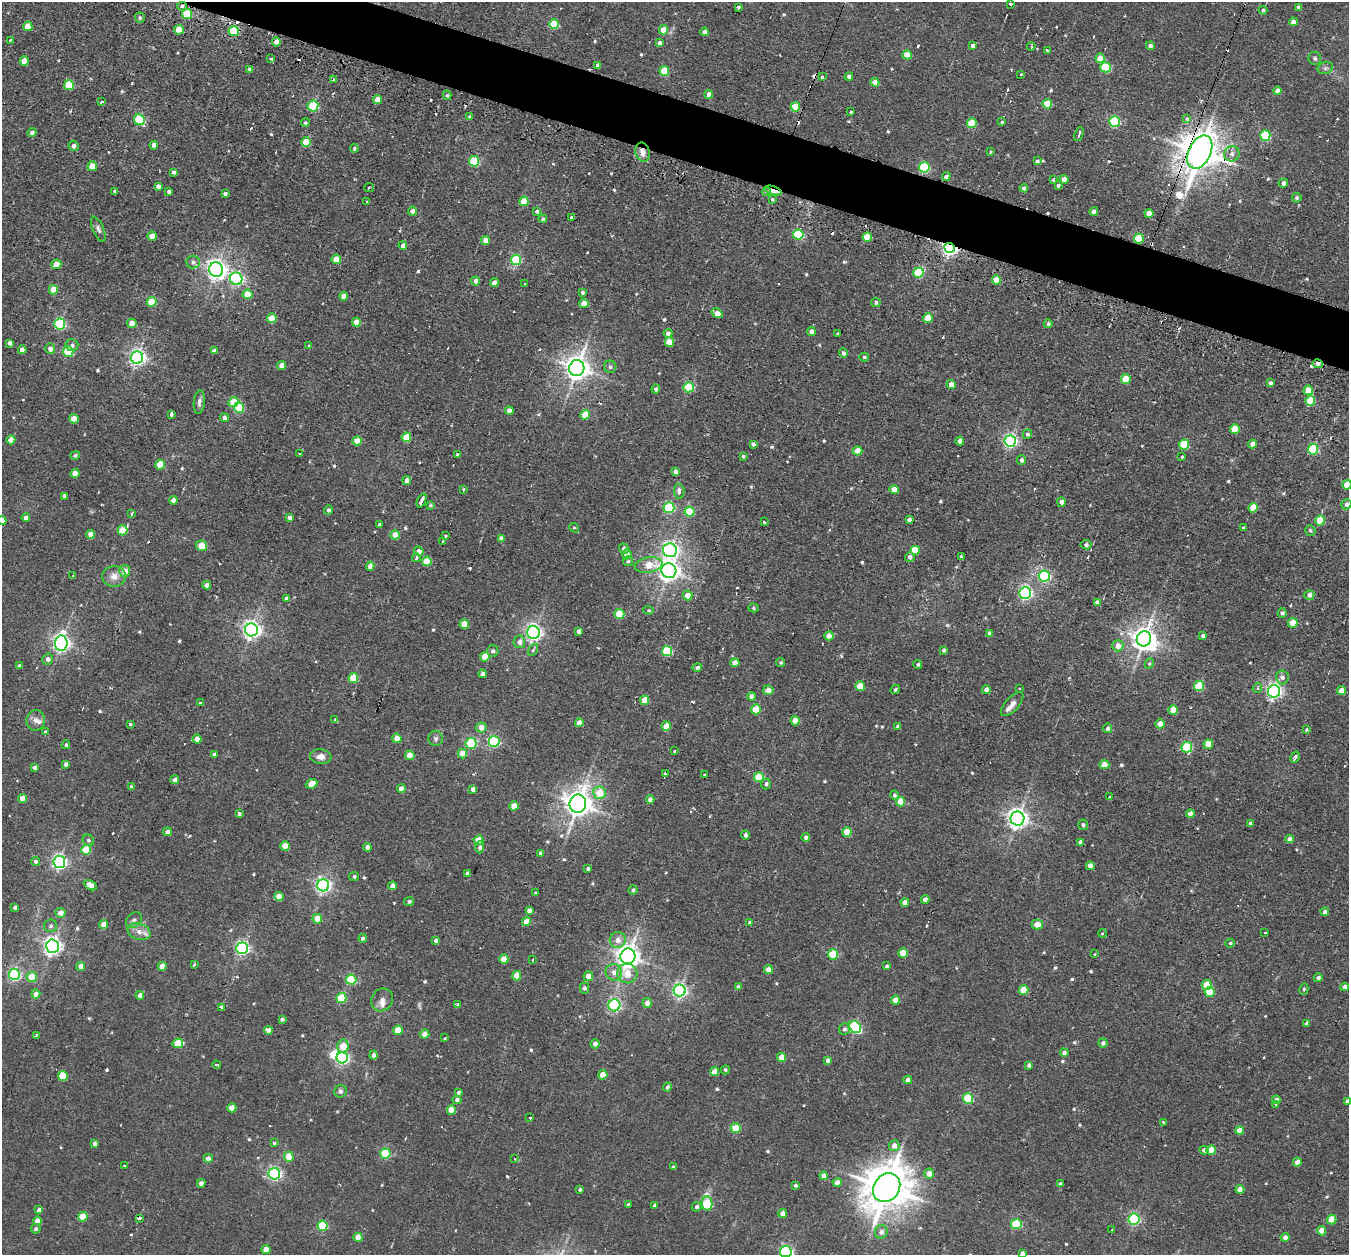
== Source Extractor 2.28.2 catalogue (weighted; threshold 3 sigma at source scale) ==
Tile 11 of 4 x 4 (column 3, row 3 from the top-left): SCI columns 2703-4049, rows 1424-2676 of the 5427 x 5445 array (HDU 1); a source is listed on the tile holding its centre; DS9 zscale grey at full resolution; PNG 1351 x 1257 px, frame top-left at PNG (2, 2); each listed source drawn as its Kron ellipse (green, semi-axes under 4 px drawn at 4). Shown black and unused: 4% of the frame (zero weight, under 2 of 3 exposures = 3% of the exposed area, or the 3 px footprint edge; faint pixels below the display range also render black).
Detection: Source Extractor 2.28.2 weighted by HDU 2 'WHT'; one run over the whole footprint, this tile lists its part. Background 0.0143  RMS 0.0045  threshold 0.0201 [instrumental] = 3 sigma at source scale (4.5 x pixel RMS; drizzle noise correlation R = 1.50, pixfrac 1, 0.05/0.05 arcsec/px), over >= 5 px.
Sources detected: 662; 1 too faint to see at this stretch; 2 inside a brighter object's white glare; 33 cosmic-ray / hot-pixel residue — neither listed nor drawn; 4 inside a brighter listed object's ellipse — not listed separately; of the other 622, all 500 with FLUX_AUTO >= 0.68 (the completeness limit of this list) listed and drawn (122 fainter detections not listed), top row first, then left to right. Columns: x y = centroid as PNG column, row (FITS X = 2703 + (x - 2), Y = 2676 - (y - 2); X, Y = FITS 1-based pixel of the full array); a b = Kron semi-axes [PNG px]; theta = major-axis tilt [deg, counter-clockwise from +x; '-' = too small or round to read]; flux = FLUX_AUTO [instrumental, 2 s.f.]
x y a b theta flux
1010 4 3 3 - 1.9
182 6 4 4 - 1
738 7 4 3 - 1.7
1298 7 4 4 - 0.96
1263 10 4 4 - 1.2
187 14 5 5 - 20
140 18 5 5 - 0.9
1293 22 4 4 - 3.3
554 24 5 5 - 18
28 26 5 4 - 5.5
179 30 5 4 - 7.2
664 30 4 4 - 9.4
234 31 5 5 - 30
705 32 4 4 - 2.6
10 40 3 3 - 0.83
276 42 4 4 - 2.9
659 43 4 4 - 1.8
973 46 4 4 - 2.2
1031 46 4 2 - 0.76
1150 46 4 4 - 1.7
1047 50 3 3 - 2.2
907 55 5 4 - 11
1100 58 5 4 - 5.3
1315 58 6 6 - 1.2
271 59 3 3 - 1.3
24 61 5 4 - 6.7
598 65 4 4 - 1.9
1106 67 5 5 - 27
1325 68 8 6 20 1.1
250 69 4 4 - 1.5
664 71 5 5 - 17
1021 74 3 3 - 0.93
849 76 4 4 - 2
822 77 3 3 - 0.8
333 79 3 2 - 1.2
875 82 4 4 - 6.4
69 85 5 5 - 18
1277 91 4 4 - 2.7
709 94 4 4 - 4.3
447 95 5 4 - 0.72
377 100 4 4 - 6.1
101 102 3 3 - 3.9
1047 104 5 5 - 14
313 106 5 5 - 28
795 107 5 4 - 14
851 112 3 3 - 0.91
470 117 4 4 - 1.2
1187 118 3 3 - 1.8
139 120 6 5 - 35
1115 121 5 5 - 42
1002 122 3 3 - 1.7
305 123 4 4 - 0.82
972 123 5 5 - 17
32 133 4 4 - 1.8
1079 134 7 3 70 1.5
1265 135 5 5 - 29
306 142 4 4 - 12
154 145 4 4 - 2.2
74 146 5 5 - 1.6
354 148 4 4 - 0.75
642 152 9 7 -77 3.4
990 152 3 3 - 1.3
1200 152 18 11 64 1200
1232 154 8 7 - 2.2
474 161 5 5 - 31
1037 161 4 4 - 0.98
92 166 5 5 - 9.2
924 167 5 5 - 43
173 172 4 3 - 1.3
946 176 4 4 - 1.9
1064 179 4 4 - 5.3
1053 180 4 2 - 0.9
1283 183 4 4 - 2.1
158 186 4 4 - 2
1058 186 4 3 - 1.5
369 187 5 3 - 0.86
1024 188 4 4 - 1.8
115 191 4 4 - 0.82
773 191 9 4 -17 11
169 192 4 3 - 1.3
767 192 4 4 - 1.1
225 193 3 3 - 5.1
1297 198 5 4 - 0.91
772 199 3 3 - 1.2
366 201 3 3 - 0.91
524 201 5 4 - 13
412 211 4 4 - 2.7
536 211 3 3 - 2.4
1094 211 4 4 - 2.1
1149 213 4 4 - 5.7
571 218 3 3 - 1.6
543 219 4 4 - 0.98
98 229 13 5 -67 1.6
798 235 5 5 - 37
152 236 4 4 - 5.9
867 237 5 4 - 16
1139 239 5 5 - 19
485 240 4 4 - 5.1
403 246 4 4 - 2.8
950 248 6 5 - 170
336 259 5 4 - 11
516 260 5 5 - 32
193 262 7 6 - 1.6
56 264 5 4 - 8.7
216 269 7 7 - 260
918 273 5 5 - 25
236 279 6 6 - 89
996 280 4 4 - 8.8
476 281 4 4 - 2.8
494 283 4 4 - 4
525 284 3 3 - 0.94
53 290 5 5 - 9.1
582 292 4 3 - 1.1
248 294 5 5 - 12
343 296 4 4 - 4
152 302 5 5 - 13
876 302 5 4 - 1.2
584 303 4 4 - 5.9
717 313 6 4 -35 4.7
272 318 5 4 - 11
928 318 5 5 - 12
356 322 4 4 - 8.5
132 323 5 4 - 5.9
60 324 5 5 - 48
1048 324 4 4 - 1.1
811 332 4 4 - 2.5
668 333 4 4 - 1.9
838 333 3 3 - 0.94
669 342 5 4 - 5.6
10 343 4 4 - 1.7
72 345 6 6 - 1.4
309 346 3 2 - 0.87
50 349 5 5 - 2.3
22 350 4 4 - 3.8
214 351 4 4 - 2
68 352 5 5 - 27
843 353 4 4 - 1.5
864 357 5 4 - 0.84
137 358 6 6 - 170
1318 364 5 3 - 2.5
282 365 4 4 - 4.4
610 367 6 6 - 1.1
577 368 8 7 - 460
1126 379 5 4 - 15
1270 383 4 4 - 1.6
951 385 4 4 - 3.5
689 387 5 5 - 34
656 389 4 4 - 1.3
1308 390 5 5 - 9.2
1310 401 5 5 - 14
199 402 12 5 84 1.6
233 402 5 5 - 9.3
239 408 5 5 - 28
509 411 4 4 - 2.9
171 414 4 3 - 2.2
585 415 5 4 - 11
224 418 4 4 - 1.9
74 419 4 4 - 7.7
1235 429 5 4 - 14
1027 434 5 4 - 1.1
406 437 5 4 - 14
11 440 4 4 - 3.1
357 441 4 4 - 7.7
960 441 4 4 - 3.1
1010 441 6 6 - 100
753 444 4 4 - 1.6
1184 444 5 5 - 24
1252 444 4 4 - 3.3
1313 449 5 5 - 32
857 451 5 4 - 6.3
299 453 3 3 - 1.4
457 454 3 3 - 1
75 455 5 4 - 1
743 456 4 4 - 0.74
1182 457 3 3 - 0.86
1021 460 5 4 - 1.4
160 465 5 4 - 12
675 472 4 4 - 2.3
75 473 4 4 - 5.3
407 481 4 4 - 3.3
1347 485 5 4 - 7.3
464 489 3 3 - 1
894 490 4 4 - 5.3
679 491 7 5 -87 2.5
64 496 4 4 - 1.7
173 500 4 4 - 3.4
422 500 7 3 66 7.5
1061 502 4 4 - 1.9
1346 504 5 5 - 1.6
430 505 4 3 - 0.81
669 508 5 5 - 50
1253 508 5 4 - 10
328 510 4 4 - 1.2
689 512 5 5 - 23
132 513 3 3 - 2.7
26 518 4 4 - 2.4
289 518 4 4 - 1.7
909 519 4 4 - 1.6
2 520 4 4 - 3.2
1320 520 5 5 - 14
764 522 3 3 - 4.5
379 525 3 3 - 1.2
574 528 5 4 - 0.77
1244 528 3 3 - 3.6
122 530 5 5 - 12
1310 530 5 5 - 1
91 534 4 4 - 5.3
395 535 4 4 - 8.6
445 536 3 3 - 2.1
501 538 4 4 - 1.6
443 541 4 3 - 1.9
1086 545 5 4 - 1.3
201 546 5 5 - 8.3
624 549 5 4 - 2
670 550 7 7 - 140
915 550 5 5 - 11
419 551 5 4 - 2.9
627 554 5 5 - 3.7
910 557 5 5 - 1.8
961 557 4 3 - 1.9
416 558 4 3 - 4.9
427 561 5 5 - 14
628 561 5 5 - 0.87
649 565 14 7 8 7.9
370 566 4 4 - 3.8
125 571 5 5 - 5
669 571 7 7 - 320
73 576 3 3 - 0.96
114 576 12 10 3 3.9
1044 576 5 5 - 68
207 585 4 4 - 3.9
1025 593 6 6 - 97
688 595 5 4 - 5.9
1309 595 5 5 - 1.9
286 598 4 4 - 0.97
1097 602 4 4 - 2.4
754 608 5 4 - 0.68
649 610 5 4 - 0.79
1282 613 5 4 - 1.2
619 614 5 5 - 15
1293 623 5 4 - 11
464 624 4 4 - 9
251 630 6 6 - 220
579 631 4 4 - 2.5
533 632 6 6 - 170
989 633 4 4 - 2
829 636 4 4 - 5.4
1203 636 4 4 - 1.5
1144 639 8 7 - 420
519 642 6 6 - 3.2
61 643 7 6 - 190
1118 646 5 5 - 3.8
533 650 6 4 58 0.77
944 650 4 3 - 1.2
493 651 6 5 - 1.6
667 651 5 5 - 32
485 657 5 4 - 9.1
48 659 5 5 - 2
781 662 4 4 - 0.74
735 663 4 4 - 5.5
1149 663 5 4 - 0.76
918 664 4 4 - 0.78
19 666 4 3 - 1.4
697 667 5 4 - 1.1
483 674 4 4 - 2.4
1282 677 7 6 - 1.7
353 678 5 5 - 18
860 686 5 4 - 11
1199 686 5 5 - 20
1019 688 3 2 - 0.88
1257 688 5 4 - 0.74
895 689 5 3 - 0.84
768 690 5 5 - 3.2
986 690 4 4 - 2.3
1274 691 6 6 - 150
1341 691 4 4 - 5.8
752 696 4 4 - 2.9
645 700 4 4 - 9.1
201 703 3 2 - 0.83
1012 704 15 6 49 2.6
756 709 5 5 - 13
1173 710 5 4 - 8.7
36 720 10 9 - 2.6
335 720 3 3 - 1.4
795 721 4 4 - 7.9
579 723 4 4 - 5.3
130 724 3 3 - 0.7
1160 724 4 4 - 5.4
666 726 4 4 - 9.6
898 726 4 3 - 1.1
481 728 5 5 - 4.2
1107 728 5 4 - 1.3
1306 730 4 3 - 1.6
45 731 3 3 - 1.2
397 738 4 4 - 7
436 738 7 7 - 1.4
197 739 4 4 - 4.1
494 741 5 5 - 51
471 743 5 5 - 40
1208 744 5 4 - 6.6
66 745 4 4 - 0.89
1187 747 5 5 - 34
674 751 3 3 - 1.4
214 754 4 3 - 1.2
462 754 4 4 - 6.8
410 755 4 4 - 9.6
321 757 11 7 -5 3.1
1295 757 6 3 60 2.1
65 764 4 3 - 1.3
1104 765 5 4 - 7.9
35 768 4 4 - 2.1
665 774 3 3 - 3.7
705 774 3 3 - 1.2
759 777 5 5 - 20
175 780 4 4 - 2.7
312 784 6 4 23 6.5
766 784 5 4 - 1.2
131 787 3 3 - 0.73
401 789 4 4 - 4.8
473 789 4 4 - 2.9
599 793 6 6 - 9.2
894 795 4 4 - 0.97
1109 797 3 2 - 1
23 798 4 4 - 7.6
650 799 4 4 - 2.5
900 802 5 4 - 11
578 804 9 8 - 590
514 806 4 4 - 7.6
239 814 4 4 - 1.1
1190 814 4 4 - 3.2
1017 819 7 7 - 290
1250 823 3 3 - 0.82
1083 825 5 5 - 1.2
167 832 4 4 - 1.8
847 832 4 4 - 9
745 835 4 3 - 1.3
806 837 4 4 - 1.3
1289 839 4 4 - 3.1
88 840 6 5 - 1.1
478 840 5 4 - 12
1080 842 4 4 - 1.7
285 846 5 4 - 7.2
367 847 4 4 - 2.7
480 847 6 4 88 1
86 850 5 5 - 21
541 853 4 4 - 1.9
36 861 5 4 - 1.1
59 862 6 6 - 130
1090 866 4 4 - 3.1
588 869 3 3 - 1.9
467 873 4 3 - 1.1
354 876 5 4 - 0.91
90 885 7 4 -31 8
323 885 6 6 - 150
392 886 4 4 - 2.8
633 890 4 4 - 1.2
535 893 3 3 - 0.78
279 897 4 4 - 7.7
925 899 4 4 - 3
409 901 5 4 - 0.88
905 903 4 4 - 3.9
15 907 4 3 - 1.3
529 910 4 4 - 2.7
1325 912 4 4 - 1.7
60 913 5 5 - 3.6
317 919 4 4 - 11
134 920 9 6 45 1.5
526 922 5 4 - 6.6
750 922 4 4 - 1
104 925 4 4 - 5.6
1037 925 5 5 - 5.8
51 926 6 6 - 1.1
139 932 12 8 -18 3.3
1102 933 4 4 - 0.96
1265 933 3 3 - 1.5
363 938 4 3 - 1.1
618 940 8 8 - 3.5
436 941 4 3 - 1.7
1230 943 5 4 - 0.69
52 946 6 6 - 210
242 948 6 5 - 100
903 953 5 4 - 11
833 954 5 5 - 23
1095 954 3 3 - 1.1
628 956 8 7 - 420
504 959 4 4 - 7.4
533 960 3 2 - 0.74
194 964 4 3 - 0.9
81 966 4 4 - 4.5
162 966 4 4 - 6
887 966 3 3 - 0.88
768 969 4 4 - 3.6
614 972 8 8 - 2.8
627 973 10 9 - 8.9
14 974 5 5 - 74
517 976 5 4 - 6.5
588 976 5 4 - 4
32 977 5 5 - 8.5
1318 978 4 4 - 1.7
351 980 5 5 - 33
1207 985 5 5 - 8.4
738 987 4 4 - 1.3
1344 987 4 4 - 2.2
584 988 5 5 - 1.2
1304 989 6 4 76 0.72
1024 990 5 4 - 11
680 991 6 6 - 130
1209 992 5 5 - 16
36 994 4 4 - 3.2
140 995 4 4 - 2.9
341 998 5 5 - 27
382 1000 12 10 60 2.8
895 1000 4 4 - 5.8
647 1003 5 4 - 3.3
457 1005 3 3 - 1.7
614 1005 6 6 - 80
222 1007 3 3 - 45
282 1019 4 3 - 1.3
1307 1024 3 3 - 4.6
855 1027 7 5 -42 66
845 1029 6 5 - 1.3
269 1030 4 4 - 3.2
398 1030 5 4 - 11
425 1034 4 4 - 6.1
36 1035 3 2 - 1
445 1038 3 3 - 1.6
178 1043 5 5 - 12
1103 1043 4 4 - 1.6
595 1044 4 4 - 2.2
343 1046 6 5 - 8.2
1064 1053 4 4 - 2
373 1055 4 4 - 1.4
781 1057 4 4 - 7.5
342 1058 5 5 - 97
828 1060 4 4 - 2.2
217 1065 4 3 - 1.7
1029 1065 4 4 - 1.6
725 1070 5 4 - 0.74
714 1072 4 4 - 5.9
603 1075 4 4 - 8.1
63 1076 5 4 - 14
908 1080 4 4 - 3.7
667 1087 4 4 - 1.1
340 1091 6 6 - 1.1
458 1092 4 3 - 1.1
968 1098 5 5 - 33
457 1100 4 4 - 1.2
1276 1100 4 4 - 1.7
1347 1101 4 4 - 1.5
1276 1104 3 3 - 1.8
232 1108 4 4 - 6.4
451 1110 5 4 - 8.5
530 1118 3 3 - 1
1163 1122 3 3 - 1.6
736 1128 5 5 - 16
1240 1130 4 4 - 5.1
274 1143 4 4 - 0.69
95 1144 4 4 - 1.8
894 1146 5 5 - 3.5
1204 1150 5 4 - 1.9
1211 1150 5 4 - 9.7
385 1154 5 5 - 31
289 1157 5 4 - 10
208 1158 4 4 - 2.7
515 1158 3 3 - 4
1297 1162 4 4 - 3.4
125 1165 3 3 - 1.5
673 1167 3 3 - 0.72
274 1174 6 6 - 110
929 1174 5 5 - 4.3
824 1176 4 4 - 3.4
837 1182 4 4 - 2.3
201 1183 4 4 - 2.8
1060 1184 4 3 - 0.83
796 1185 4 3 - 0.97
887 1188 15 13 53 1700
1240 1189 4 4 - 5.4
580 1190 3 3 - 0.92
628 1204 3 3 - 0.92
707 1204 7 5 -81 31
655 1205 4 4 - 1.2
697 1207 5 4 - 1.2
39 1210 4 4 - 2.1
782 1213 4 4 - 3.3
83 1217 5 4 - 13
139 1219 4 3 - 5.8
1134 1219 5 5 - 66
1332 1220 5 4 - 12
37 1221 4 4 - 3.5
1016 1224 5 5 - 34
322 1226 5 5 - 34
36 1229 5 4 - 1.1
1112 1230 3 3 - 0.69
1321 1231 5 4 - 4.6
881 1232 7 6 - 2.4
358 1237 4 4 - 7.8
1285 1237 4 4 - 2.5
266 1249 4 4 - 5.7
786 1252 6 5 - 78
1022 1254 4 4 - 2.1
Overlapping masked pixels (flux is a lower limit): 10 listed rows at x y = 182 6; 276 42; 642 152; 1200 152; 773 191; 1139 239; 950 248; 1318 364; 61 643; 139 1219
Isophote crosses this tile's border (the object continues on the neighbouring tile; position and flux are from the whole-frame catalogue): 6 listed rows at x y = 1263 10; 1347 485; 2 520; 1347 1101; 786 1252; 1022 1254